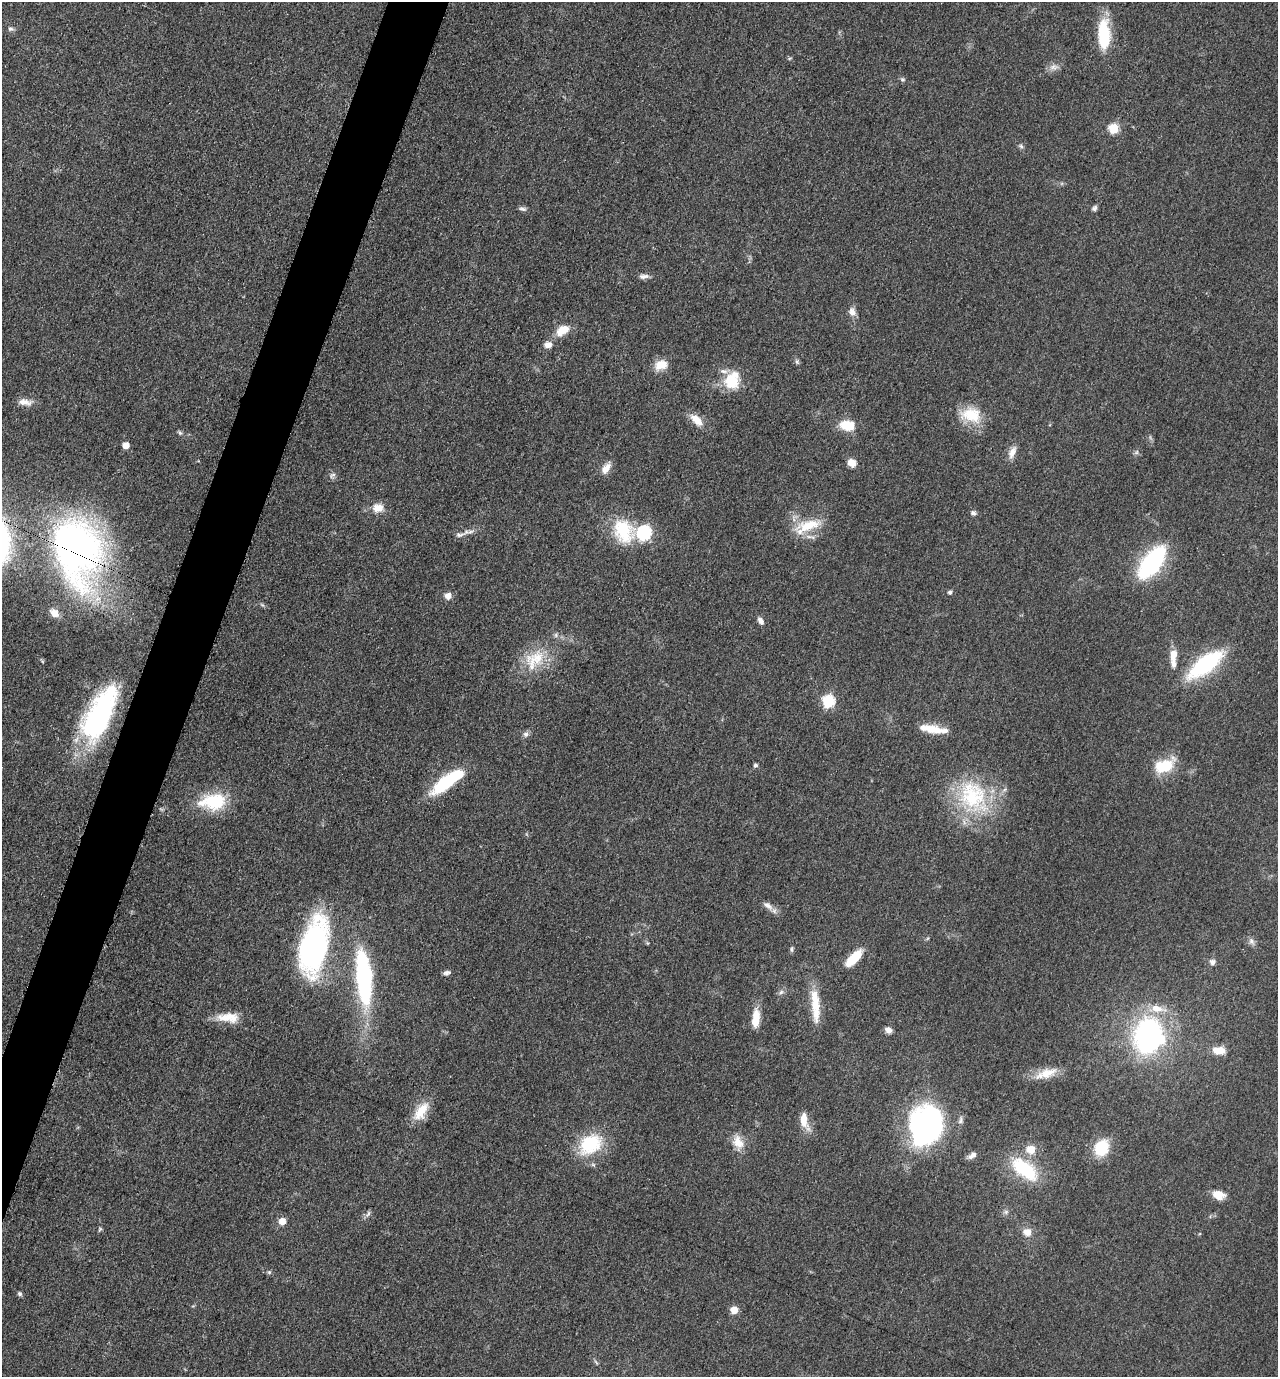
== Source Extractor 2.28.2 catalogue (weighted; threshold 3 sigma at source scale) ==
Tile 7 of 4 x 4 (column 3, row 2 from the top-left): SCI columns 2830-4105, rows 2763-4137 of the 5530 x 5520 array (HDU 1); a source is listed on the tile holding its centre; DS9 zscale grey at full resolution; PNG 1280 x 1379 px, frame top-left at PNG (2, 2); no overlay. Shown black and unused: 4% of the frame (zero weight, under 3 of 5 exposures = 1% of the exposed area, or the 3 px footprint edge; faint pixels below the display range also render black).
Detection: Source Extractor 2.28.2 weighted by HDU 2 'WHT'; one run over the whole footprint, this tile lists its part. Background 0.0497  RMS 0.0056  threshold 0.025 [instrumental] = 3 sigma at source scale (4.5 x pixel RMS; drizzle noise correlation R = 1.50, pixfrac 1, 0.05/0.05 arcsec/px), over >= 5 px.
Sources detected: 93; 2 inside a brighter object's white glare — not listed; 6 inside a brighter listed object's ellipse — not listed separately; the other 85 listed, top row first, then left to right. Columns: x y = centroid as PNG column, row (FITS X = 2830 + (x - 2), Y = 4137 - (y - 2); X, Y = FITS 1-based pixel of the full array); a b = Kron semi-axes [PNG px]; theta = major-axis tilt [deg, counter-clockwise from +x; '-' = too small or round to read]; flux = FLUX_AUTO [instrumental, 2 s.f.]
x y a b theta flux
10 29 7 6 - 1.4
1104 34 35 14 -88 25
1053 67 13 7 1 3
903 79 7 4 -19 0.95
1114 128 6 6 - 23
1021 146 7 5 -46 1.1
1094 208 7 6 - 1.4
523 209 11 5 -8 1.5
644 276 14 6 7 2.5
852 312 11 8 -72 3.7
562 330 16 9 36 9.8
548 345 10 8 6 3.4
797 362 7 5 -79 1.1
661 365 15 11 17 8.4
732 380 23 18 67 17
25 402 19 8 -5 4.9
971 415 28 19 -10 17
696 420 19 9 -43 7.3
847 425 17 11 -9 12
180 433 7 5 -54 1.1
126 445 5 5 - 8
1012 452 17 8 65 4.4
1137 452 7 4 71 0.99
852 463 9 8 - 5.2
606 468 15 8 54 5
332 475 11 6 44 1.7
378 508 14 11 5 6.5
973 513 7 7 - 1.5
807 526 39 15 20 19
623 531 32 25 -59 28
644 533 7 7 - 88
459 535 14 6 4 2.6
75 548 53 35 -76 360
1152 563 33 16 53 67
950 592 6 5 - 1.1
448 596 10 9 - 3.1
262 605 8 3 -45 0.82
54 613 11 8 -41 5.3
761 621 11 6 -57 2.3
1173 655 16 9 83 6.4
534 659 36 21 45 23
1205 664 35 14 37 62
828 701 7 6 - 46
99 714 63 25 64 100
930 729 30 9 -9 11
526 734 8 8 - 1.8
755 765 5 5 - 1.1
1164 766 25 15 22 18
447 781 37 11 37 38
973 796 50 38 -55 53
215 801 27 20 2 26
768 905 16 8 -36 3.8
1251 941 10 7 -59 2.3
313 947 54 25 78 140
792 949 9 4 86 1.1
854 958 22 8 44 15
1212 962 8 7 - 2.1
447 973 9 6 13 1.7
364 977 55 15 -85 95
781 992 7 5 45 1.5
816 1004 44 10 -88 16
226 1017 29 11 5 11
756 1018 24 9 85 9.1
888 1030 7 6 - 3.3
1148 1036 31 23 76 120
1219 1050 16 9 -3 7.5
1046 1073 32 11 19 10
421 1111 25 12 55 12
804 1120 19 9 -85 8.1
925 1125 30 26 79 160
738 1142 19 13 -69 7.9
590 1144 31 22 34 29
1101 1148 15 12 60 23
1031 1149 10 10 - 7.1
972 1155 12 6 33 2.7
1024 1169 35 17 -38 33
1218 1195 14 9 -16 7.2
1006 1212 6 6 - 1.4
368 1214 10 5 63 1.4
282 1221 7 7 - 5.1
100 1229 6 5 - 0.8
1027 1232 11 10 - 5.1
269 1272 6 5 - 0.88
20 1294 6 5 - 1.1
734 1310 6 6 - 8.6
Overlapping masked pixels (flux is a lower limit): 2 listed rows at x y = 75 548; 99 714